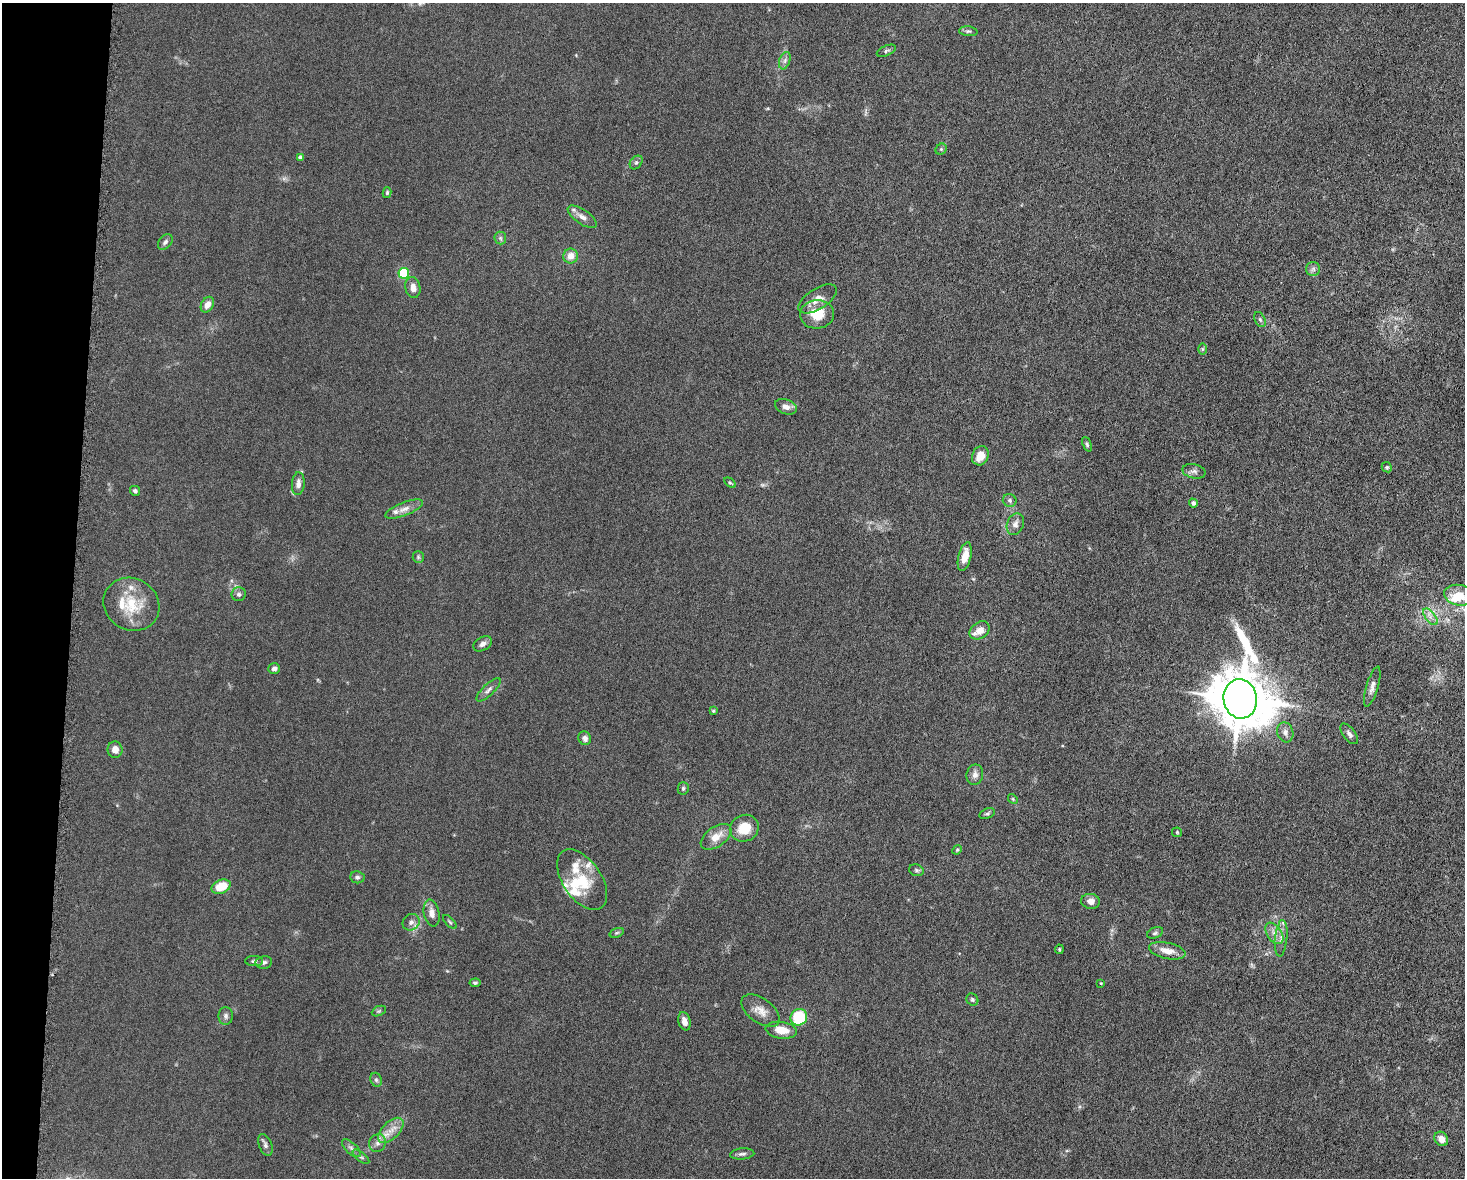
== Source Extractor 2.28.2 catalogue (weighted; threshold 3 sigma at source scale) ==
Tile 7 of 3 x 4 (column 1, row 3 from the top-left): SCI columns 230-1692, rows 1184-2359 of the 4746 x 4720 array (HDU 1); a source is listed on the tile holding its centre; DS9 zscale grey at full resolution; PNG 1467 x 1180 px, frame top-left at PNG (2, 3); each listed source drawn as its Kron ellipse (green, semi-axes under 4 px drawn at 4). Shown black and unused: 5% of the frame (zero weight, under 5 of 10 exposures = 2% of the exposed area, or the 3 px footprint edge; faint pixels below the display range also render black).
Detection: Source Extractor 2.28.2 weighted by HDU 2 'WHT'; one run over the whole footprint, this tile lists its part. Background 0.023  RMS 0.0021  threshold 0.00866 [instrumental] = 3 sigma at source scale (4.09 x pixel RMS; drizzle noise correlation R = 1.36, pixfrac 0.8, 0.05/0.05 arcsec/px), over >= 5 px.
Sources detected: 100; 1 inside a brighter object's white glare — neither listed nor drawn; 10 inside a brighter listed object's ellipse — not listed separately; the other 89 listed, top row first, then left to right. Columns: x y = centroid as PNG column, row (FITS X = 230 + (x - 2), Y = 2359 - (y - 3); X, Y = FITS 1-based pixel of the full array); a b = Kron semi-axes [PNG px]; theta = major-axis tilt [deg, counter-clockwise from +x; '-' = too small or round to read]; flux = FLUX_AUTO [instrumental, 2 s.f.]
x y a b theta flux
968 31 9 5 -5 0.44
886 51 10 5 23 0.42
785 61 9 5 71 0.61
941 149 6 5 - 0.28
300 158 4 4 - 1.1
636 162 7 5 49 0.45
387 193 5 4 - 0.28
582 217 17 7 -34 1.2
500 238 6 6 - 0.42
165 242 9 6 52 0.55
571 256 7 7 - 1.8
1313 269 7 7 - 0.59
404 273 5 5 - 16
413 287 10 7 -78 1.3
818 299 22 10 33 2
207 305 8 6 60 1.4
817 314 17 14 5 4.6
1260 319 8 5 -62 0.39
1202 349 6 4 90 0.23
786 407 11 7 -20 0.95
1087 444 7 4 -66 0.33
980 456 10 8 65 2.8
1387 467 5 4 - 0.27
1194 471 12 7 -13 0.76
730 483 6 3 -37 0.27
298 484 11 6 86 1.1
135 491 5 4 - 0.43
1010 500 7 6 - 0.47
1193 503 4 4 - 0.66
404 509 20 6 21 1.5
1015 524 11 8 66 1
418 557 6 5 - 0.37
965 557 14 6 76 2.2
239 594 7 7 - 0.54
1459 595 15 10 -11 3.4
131 604 29 25 -31 7.2
1430 617 10 5 -52 0.85
980 630 11 8 36 1.7
483 644 10 6 31 0.87
274 669 6 5 - 0.71
1372 687 21 6 73 1.1
488 690 16 5 43 0.79
1240 699 20 16 -81 1200
713 711 4 3 - 0.2
1285 732 10 8 -73 0.95
1349 734 12 6 -52 0.74
585 738 7 6 - 0.78
115 750 8 7 - 1.4
975 775 10 8 79 1
683 788 6 5 - 0.37
1013 799 5 4 - 0.24
987 814 8 5 23 0.38
744 828 15 13 23 3.9
1177 832 5 5 - 0.22
716 837 17 10 35 2.5
957 850 5 4 - 0.22
916 870 7 5 -16 0.4
357 877 7 6 - 0.46
582 880 34 19 -56 6.8
221 887 10 6 24 4.2
1090 901 9 7 -7 1.2
432 913 13 8 -79 1.4
411 922 9 7 42 0.88
450 922 9 3 -45 0.3
617 933 7 4 19 0.32
1155 933 8 5 23 0.38
1274 933 12 7 -56 1.3
1281 938 18 6 84 1.3
1059 949 4 3 - 0.19
1167 951 18 8 -12 2.1
254 961 9 5 -1 0.4
264 962 8 6 9 0.53
475 983 5 4 - 0.32
1101 983 3 3 - 0.16
972 999 6 5 - 0.35
379 1011 7 4 24 0.31
761 1011 22 12 -36 2.1
226 1016 9 7 -89 0.63
799 1017 8 8 - 11
684 1021 9 6 -74 1.2
781 1030 16 8 -8 3
376 1080 7 5 -68 0.4
391 1130 16 8 45 2
1441 1139 8 6 -52 1.5
377 1143 9 8 - 0.9
265 1145 11 6 -70 0.63
351 1148 12 5 -42 0.63
742 1154 12 5 4 0.59
361 1157 10 4 -38 0.41